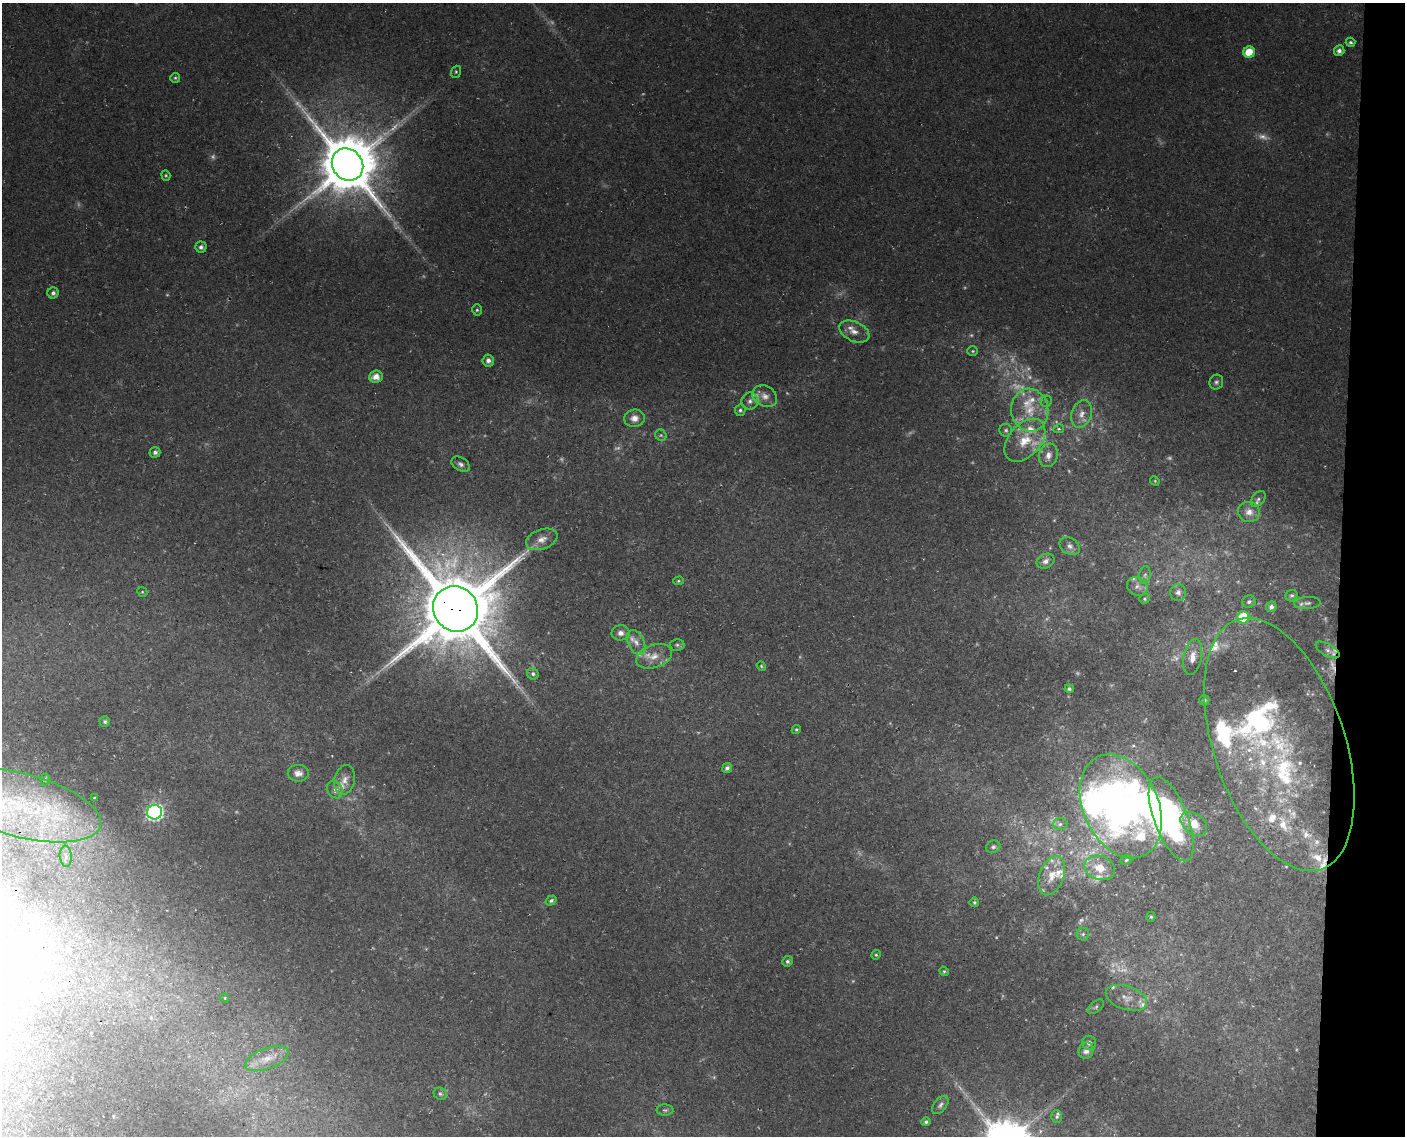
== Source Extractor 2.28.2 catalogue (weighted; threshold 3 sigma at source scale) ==
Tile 6 of 3 x 4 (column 3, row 2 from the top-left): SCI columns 3149-4551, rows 2275-3408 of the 4897 x 4553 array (HDU 1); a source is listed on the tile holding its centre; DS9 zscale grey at full resolution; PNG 1407 x 1138 px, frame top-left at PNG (2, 3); each listed source drawn as its Kron ellipse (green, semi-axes under 4 px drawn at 4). Shown black and unused: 5% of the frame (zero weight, under 3 of 4 exposures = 5% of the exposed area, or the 3 px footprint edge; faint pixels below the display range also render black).
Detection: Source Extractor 2.28.2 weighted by HDU 2 'WHT'; one run over the whole footprint, this tile lists its part. Background 0.0198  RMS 0.0035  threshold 0.0157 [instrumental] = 3 sigma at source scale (4.5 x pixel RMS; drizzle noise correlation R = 1.50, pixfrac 1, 0.0396/0.0396 arcsec/px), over >= 5 px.
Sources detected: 169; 37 too faint to see at this stretch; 5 inside a brighter object's white glare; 1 cosmic-ray / hot-pixel residue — neither listed nor drawn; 31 inside a brighter listed object's ellipse — not listed separately; the other 95 listed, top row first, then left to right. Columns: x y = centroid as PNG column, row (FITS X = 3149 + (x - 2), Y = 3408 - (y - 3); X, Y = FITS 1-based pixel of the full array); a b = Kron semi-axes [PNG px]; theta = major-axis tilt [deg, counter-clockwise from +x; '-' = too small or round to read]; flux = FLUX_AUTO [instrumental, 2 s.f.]
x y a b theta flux
1351 42 5 4 - 0.69
1339 51 5 5 - 1.6
1249 52 6 5 - 8.3
456 72 6 5 - 0.53
175 78 5 5 - 0.56
347 165 17 15 -51 2800
166 175 5 4 - 0.48
201 247 5 5 - 1.1
53 293 5 5 - 1.1
477 310 5 5 - 0.59
854 332 16 9 -24 3.2
973 351 5 5 - 0.56
488 360 6 5 - 1.7
376 377 7 6 - 3.3
1216 382 7 7 - 1
765 396 13 10 -27 2.8
750 401 8 8 - 1.6
1046 401 6 5 - 0.64
740 410 6 5 - 0.78
1030 410 21 18 -85 11
1082 414 14 10 70 3.2
634 418 10 8 6 2.7
1059 429 5 4 - 0.52
1006 430 6 6 - 0.85
661 435 6 5 - 0.62
1025 440 25 16 48 9.6
155 452 5 5 - 1.2
1048 455 12 9 73 2.5
461 464 10 6 -31 1.3
1155 481 5 4 - 0.38
1258 499 9 6 53 1.1
1249 512 11 10 - 3.2
542 539 16 10 20 3.4
1070 546 11 8 -34 1.9
1046 561 9 7 24 1.9
1145 575 9 5 81 1
678 581 5 4 - 0.49
1137 586 11 9 -29 2.1
142 592 5 4 - 0.42
1178 592 9 7 87 1.5
1292 596 6 5 - 0.78
1145 599 5 5 - 0.55
1249 602 7 6 - 0.84
1307 603 13 6 4 1.4
1271 607 5 5 - 1.2
456 609 23 22 - 4800
1243 617 6 6 - 15
621 633 9 7 8 1.9
636 642 13 8 -63 2.5
677 645 7 6 - 0.76
1328 650 13 6 -30 1.6
654 656 18 11 20 5
1192 657 18 9 78 3.9
761 666 5 4 - 0.4
533 674 6 5 - 0.86
1069 689 4 4 - 0.75
1204 700 5 5 - 0.77
105 722 5 5 - 0.83
796 729 5 4 - 0.49
1279 744 132 65 -71 84
727 768 5 4 - 1.1
298 773 10 8 2 2.1
45 779 6 4 73 0.53
345 780 15 10 77 3.1
335 789 9 7 -58 1.5
94 798 4 3 - 0.43
20 805 83 32 -15 55
1121 806 54 37 -65 170
155 812 7 7 - 100
1171 819 45 16 -69 69
1060 824 7 6 - 1
1194 824 15 10 -37 6.5
993 847 7 6 - 0.87
66 856 10 6 -85 1.4
1126 860 6 4 20 0.61
1100 868 16 12 -19 6
1052 876 20 12 71 5.3
551 901 6 4 34 0.82
974 902 5 5 - 0.63
1151 917 5 4 - 0.53
1083 934 6 6 - 0.76
876 955 5 4 - 0.48
787 961 5 5 - 0.82
944 971 5 4 - 0.43
225 998 4 3 - 0.23
1126 998 21 11 -19 4.7
1096 1007 10 5 41 0.79
1089 1043 7 7 - 1.3
1086 1051 8 7 - 2.3
267 1059 23 10 20 5.3
440 1094 7 6 - 0.85
940 1105 10 6 52 1.2
665 1110 8 5 -1 0.84
1057 1117 6 5 - 0.74
926 1122 5 4 - 0.84
Overlapping masked pixels (flux is a lower limit): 1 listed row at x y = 456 609
Isophote crosses this tile's border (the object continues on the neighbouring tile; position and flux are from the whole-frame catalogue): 1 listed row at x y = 20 805